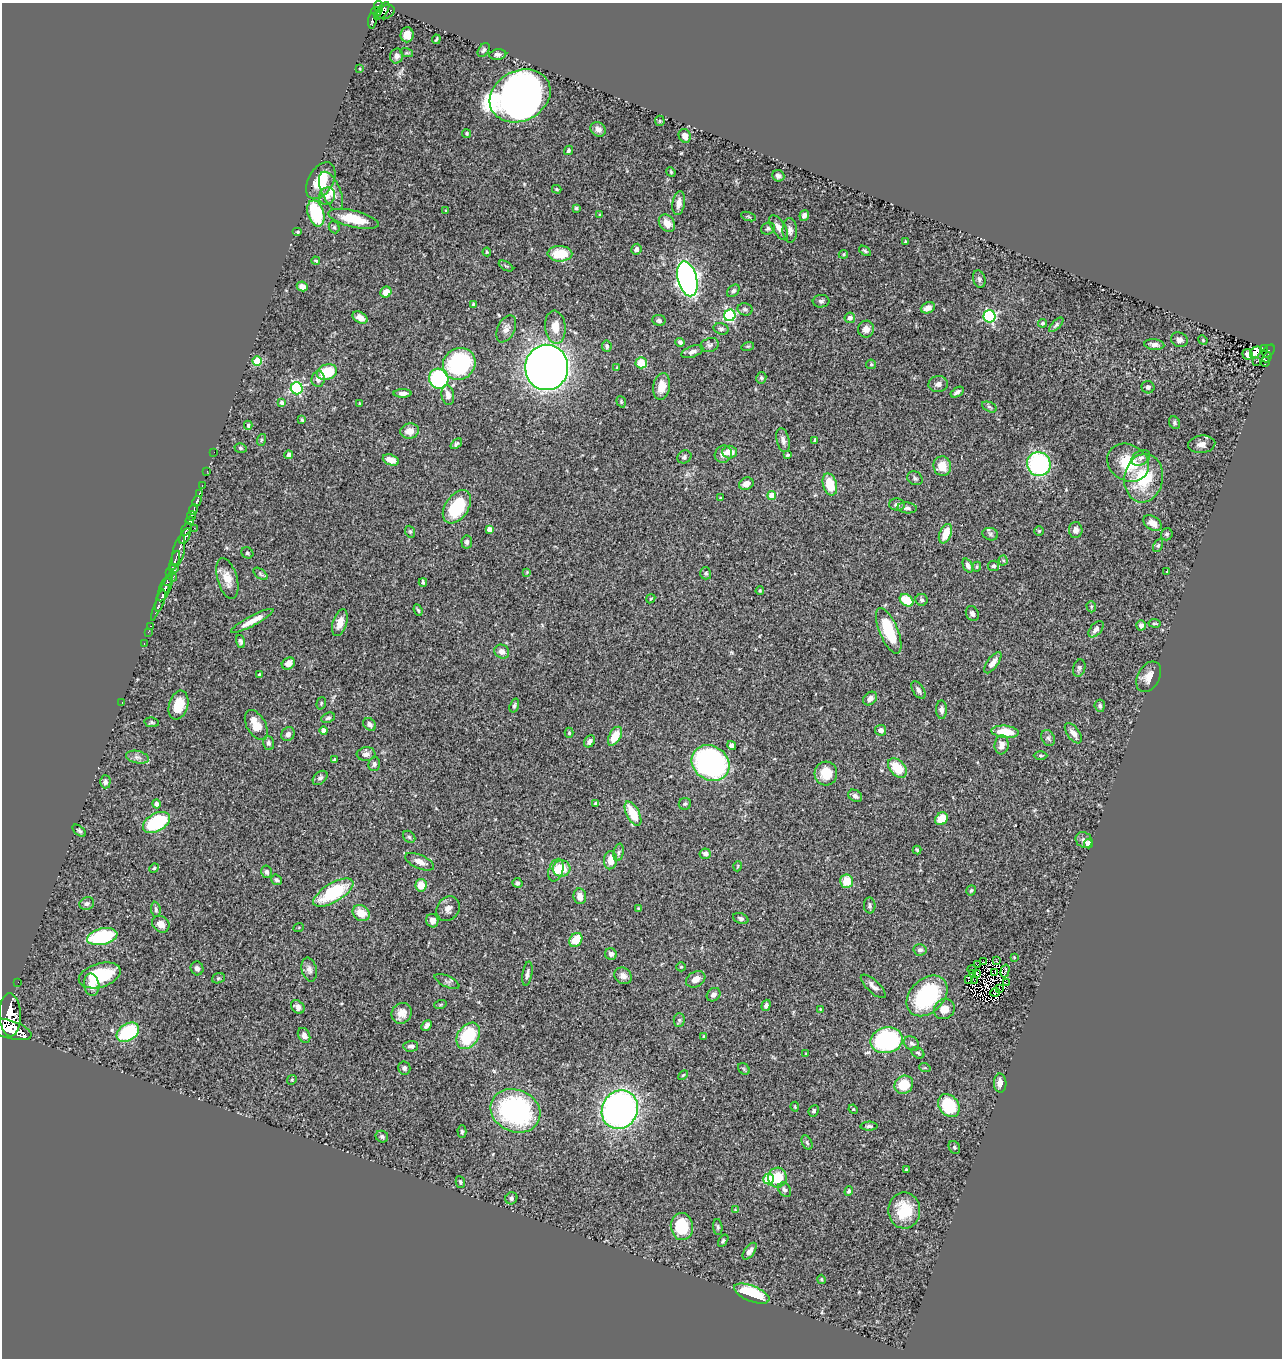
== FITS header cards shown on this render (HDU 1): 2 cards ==
NAXIS1  =                 1280
NAXIS2  =                 1356

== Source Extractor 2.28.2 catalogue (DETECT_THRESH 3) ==
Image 1280 x 1356 px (HDU 1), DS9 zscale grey, 1 PNG px = 1 image px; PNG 1284 x 1360 px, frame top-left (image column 1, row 1356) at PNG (2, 3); each listed source drawn as its Kron ellipse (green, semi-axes under 4 px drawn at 4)
Background 0.769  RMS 0.024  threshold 0.0728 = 3 sigma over >= 5 px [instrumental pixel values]
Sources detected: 355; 4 with non-positive FLUX_AUTO (blend fragments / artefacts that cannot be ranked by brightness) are neither listed nor drawn; the other 351 listed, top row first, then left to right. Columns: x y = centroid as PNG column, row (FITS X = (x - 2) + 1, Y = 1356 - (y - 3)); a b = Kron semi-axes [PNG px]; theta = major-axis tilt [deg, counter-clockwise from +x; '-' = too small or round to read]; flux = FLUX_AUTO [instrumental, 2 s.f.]
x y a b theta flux
378 7 6 4 -82 410
382 11 10 5 51 300
376 12 5 4 - 180
386 12 9 6 27 360
372 21 8 4 84 200
407 35 7 6 - 15
436 39 5 2 - 1.9
484 50 8 5 57 4
407 53 6 4 -17 1.9
498 54 8 5 9 4.5
397 56 7 6 - 7
360 69 4 2 - 1.2
520 96 32 25 27 1200
660 121 5 5 - 2.4
598 129 8 7 - 7.2
466 133 4 4 - 2.6
685 136 7 6 - 10
568 150 5 4 - 2.9
671 172 5 4 - 1.8
778 176 6 5 - 5.3
321 181 20 12 60 44
557 189 5 3 - 1.9
331 191 20 9 -66 19
327 196 9 7 55 6.7
679 203 12 6 80 11
576 208 3 3 - 2.1
446 210 4 3 - 1.5
316 213 13 8 -73 92
599 215 4 3 - 1.7
804 215 5 4 - 6.1
748 216 8 3 -19 1.9
354 219 26 8 -13 44
667 223 9 7 -52 18
334 227 6 5 - 2.9
779 228 14 6 -57 12
768 229 7 6 - 3.6
790 230 12 7 -89 7.2
298 232 5 4 - 1.9
905 241 3 3 - 1.5
636 249 5 5 - 6.3
865 251 6 4 -35 2.8
487 252 4 4 - 1.7
560 254 12 8 -1 43
843 254 5 4 - 2
316 261 4 3 - 1.7
506 266 8 3 -31 2.2
687 279 18 9 -75 770
979 279 9 6 -73 4.3
302 286 5 4 - 11
733 291 7 5 45 4.1
386 292 6 5 - 15
821 301 8 6 5 4.3
473 304 4 3 - 1.9
928 308 7 5 22 12
745 309 7 6 - 4.2
730 315 6 5 - 170
989 316 6 6 - 200
360 318 8 5 -32 9.5
850 318 5 5 - 5.6
659 320 7 5 -7 3.5
1042 323 4 4 - 2.8
1056 325 9 4 45 3.2
555 327 16 10 -84 24
506 329 14 8 64 11
721 329 8 5 -16 4.3
866 329 8 8 - 11
1179 340 8 7 - 6.6
1203 340 5 4 - 1.7
680 342 4 4 - 5.4
710 345 9 7 20 4.8
1154 345 10 5 -6 6.1
607 346 6 4 -79 3.8
748 346 6 4 17 2
1264 348 3 3 - 26
1269 351 7 5 47 110
692 352 11 5 21 6.7
1255 352 6 4 49 20
1247 354 5 5 - 7.6
1267 357 5 3 - 80
257 361 4 4 - 58
1256 361 3 3 - 2.8
1265 362 5 3 - 36
641 363 5 5 - 33
459 364 17 15 36 190
871 364 5 4 - 2
547 367 23 21 86 1900
617 367 3 3 - 1.3
327 372 10 7 20 49
761 378 5 5 - 3.1
318 379 8 7 - 9.3
439 379 10 9 - 160
938 384 10 8 10 7.5
662 386 13 8 80 19
1148 387 6 6 - 4.5
297 388 6 6 - 210
957 392 7 3 34 4.6
402 393 9 4 0 7.4
448 395 10 6 -80 10
281 402 4 4 - 5.2
621 402 6 4 -72 2
359 403 3 2 - 1.2
989 407 8 5 -26 3.3
302 420 4 3 - 2.4
1174 423 7 5 -59 3.1
248 425 4 3 - 3.1
410 431 9 7 11 15
261 440 6 4 72 2.3
783 440 12 6 -77 7.2
815 440 4 3 - 4.3
456 444 6 4 40 3.7
1202 444 13 9 6 10
240 448 6 4 -17 2.7
214 452 2 2 - 5.3
730 452 7 6 - 22
723 454 9 8 - 9.3
289 455 4 4 - 5.7
788 455 4 3 - 2.8
684 457 7 6 - 3.9
1141 458 10 7 30 5.8
391 460 8 5 -19 14
1128 463 22 18 -31 61
1039 464 12 11 - 220
942 466 10 8 -77 27
207 471 2 2 - 6.7
915 478 8 6 -31 4
1144 478 24 19 81 83
746 484 7 6 - 11
830 484 11 7 -74 41
202 485 3 2 - 24
199 493 3 2 - 110
772 495 4 4 - 27
720 498 4 3 - 1.7
197 501 5 3 - 300
897 505 8 6 -3 6.7
457 507 18 11 56 85
907 508 9 5 -4 4.2
193 510 5 3 - 280
191 516 5 3 - 330
190 521 4 4 - 440
1153 523 10 6 -33 16
194 528 2 2 - 13
186 529 7 3 59 370
489 529 4 4 - 9.9
1076 530 8 6 -88 6.7
1039 531 5 4 - 1.9
410 532 6 5 - 2.2
945 534 10 6 67 28
990 534 8 6 -17 4.1
1167 534 6 5 - 3.5
185 536 8 4 64 1000
467 542 6 5 - 5
1158 546 7 4 63 2.7
179 551 16 6 78 780
247 553 6 5 - 2.8
175 560 10 3 70 310
1003 560 5 4 - 2.2
968 565 7 4 -66 6.5
993 566 5 5 - 3.6
977 567 5 4 - 2
173 568 5 4 - 250
1167 571 3 2 - 1
527 572 4 3 - 1.4
170 573 4 3 - 70
706 573 6 5 - 2.8
261 574 8 4 -37 3
173 577 4 4 - 100
227 579 21 10 -74 21
167 581 5 3 - 260
423 582 4 3 - 3.9
165 588 14 5 66 550
760 591 4 3 - 1.9
162 596 27 3 68 440
651 599 5 3 - 1.5
907 600 7 5 -35 50
922 600 6 6 - 3.7
160 601 11 3 74 430
1091 607 6 4 -73 2.1
418 610 6 3 -68 2.4
972 613 8 6 -60 5.9
252 621 24 5 28 18
340 623 14 7 72 16
1155 623 6 3 -8 2.1
1141 625 5 4 - 5.4
151 626 3 2 - 23
1096 629 9 5 50 6.9
889 631 24 9 -67 74
148 632 2 2 - 9.8
241 641 6 4 -71 4
144 643 2 2 - 12
502 652 8 6 -33 7.8
288 663 7 5 34 14
993 663 12 5 54 11
1079 668 9 6 73 4
259 674 3 3 - 1.9
1149 677 16 11 59 17
918 690 10 5 -57 6.3
870 699 7 6 - 7.6
122 702 3 2 - 2.4
321 703 6 4 72 2.3
178 705 15 9 74 32
514 706 7 4 72 3.3
1100 706 6 5 - 3.6
941 710 9 5 -89 6
328 718 7 5 25 3.6
152 722 7 4 -10 2.7
370 724 7 5 -49 5.6
256 725 16 9 -61 26
881 730 5 5 - 8.2
324 731 4 4 - 10
1005 732 14 6 -5 35
569 733 5 4 - 2.4
1073 733 12 6 -53 11
288 734 7 6 - 6.8
615 736 10 5 61 31
1048 738 8 6 -63 4.3
589 741 6 5 - 6.9
268 743 7 5 -72 5.4
732 745 4 4 - 6.3
1002 745 9 7 84 10
366 754 9 7 5 7
1041 755 7 3 -1 2
137 757 11 6 -13 6.2
334 760 4 3 - 2.5
710 763 20 17 -34 420
374 764 7 5 73 4.2
897 768 11 7 -45 40
826 774 12 11 - 33
320 778 8 5 42 4.6
105 782 6 5 - 4.9
855 796 7 5 -33 5.9
596 803 4 3 - 2.5
156 804 4 4 - 6.1
685 804 6 6 - 2.9
633 814 13 6 -62 44
941 819 7 5 49 32
156 822 14 9 29 110
79 831 8 4 -37 3
409 837 7 5 -44 2.8
1084 840 9 7 -34 7.1
1088 844 4 4 - 14
917 850 4 4 - 1.9
619 852 9 5 77 3.6
705 854 5 5 - 6.2
611 860 9 6 86 19
420 862 15 6 -24 12
738 866 5 3 - 1.3
154 868 5 4 - 2
562 868 9 8 - 37
556 870 12 7 72 12
267 872 6 5 - 4.8
276 880 6 5 - 3.3
847 881 7 6 - 32
517 883 5 5 - 4.3
421 885 6 5 - 22
971 890 5 4 - 2.6
333 893 22 9 31 99
580 896 8 6 -83 12
87 904 7 6 - 4.9
870 905 8 5 -85 3.9
638 908 3 3 - 1.3
156 909 7 4 -83 3.4
448 909 13 11 54 9.6
361 913 9 7 -37 24
741 918 8 5 -22 4
432 921 7 6 - 8
161 924 9 7 -39 14
299 927 5 3 - 1.5
102 937 15 8 13 140
576 940 7 6 - 33
920 950 6 5 - 4.4
611 954 6 5 - 5.2
1014 957 3 3 - 1.2
996 961 3 2 - 5.1
983 962 3 2 - 1.6
978 964 2 2 - 0.46
681 967 5 4 - 1.8
197 968 7 6 - 5.3
309 969 12 7 -76 8.2
972 969 5 2 - 3.4
1005 971 6 2 75 0.32
995 972 3 2 - 1.2
972 973 3 2 - 1.1
527 974 12 5 81 5.8
976 974 4 2 - 1.6
100 975 22 12 17 83
623 976 9 8 - 10
218 978 6 5 - 2.5
696 979 10 7 30 12
968 980 2 2 - 1.2
447 981 13 5 -24 5
974 981 3 2 - 1.3
18 982 2 2 - 11
1006 983 3 2 - 1.9
92 985 11 7 -82 16
873 986 16 6 -43 9.3
999 989 3 2 - 0.99
995 992 5 2 - 0.16
713 995 7 6 - 5.4
927 996 23 17 45 160
440 1005 6 4 19 1.8
766 1005 6 4 70 5
298 1007 7 6 - 7.4
820 1009 3 2 - 1.2
944 1009 11 9 35 17
402 1013 11 9 54 13
10 1015 21 10 -88 4400
679 1020 7 5 88 3.3
427 1026 6 4 48 6
10 1029 22 9 -17 4000
128 1032 12 8 33 100
304 1035 8 6 -64 8.9
468 1036 14 10 54 88
704 1037 4 3 - 2.4
887 1040 16 13 11 250
912 1043 8 6 -39 5.1
411 1046 7 5 1 6.1
918 1053 7 5 -34 3.3
806 1054 3 2 - 1.3
404 1068 6 6 - 4
925 1068 6 3 -18 1.9
744 1069 6 5 - 2.7
683 1075 6 3 44 1.8
292 1080 5 4 - 2.1
1000 1083 9 6 -89 11
904 1085 10 8 39 47
949 1106 12 9 -52 78
795 1107 5 3 - 1.5
853 1109 5 4 - 1.5
620 1110 20 17 61 680
515 1111 25 21 -23 280
814 1111 6 5 - 3.1
869 1126 8 4 1 4.3
462 1132 6 4 -88 3
382 1137 6 5 - 3.1
807 1143 8 5 -63 2.8
954 1147 7 5 -59 2.8
906 1170 3 3 - 2.1
777 1178 10 9 - 42
769 1179 5 5 - 99
460 1182 6 4 -79 3.1
785 1190 8 6 -54 4.9
849 1191 5 4 - 3.4
511 1198 6 5 - 3.9
735 1210 4 4 - 1.3
904 1210 18 16 89 53
682 1227 14 11 -83 71
718 1227 8 4 -85 2.7
723 1241 7 4 56 2.6
750 1251 9 5 54 8.1
821 1279 5 4 - 2
752 1294 19 8 -22 87
At the frame edge (FLAGS 8, measured only in part): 1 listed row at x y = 10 1029
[4 non-positive-flux detections neither listed nor drawn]